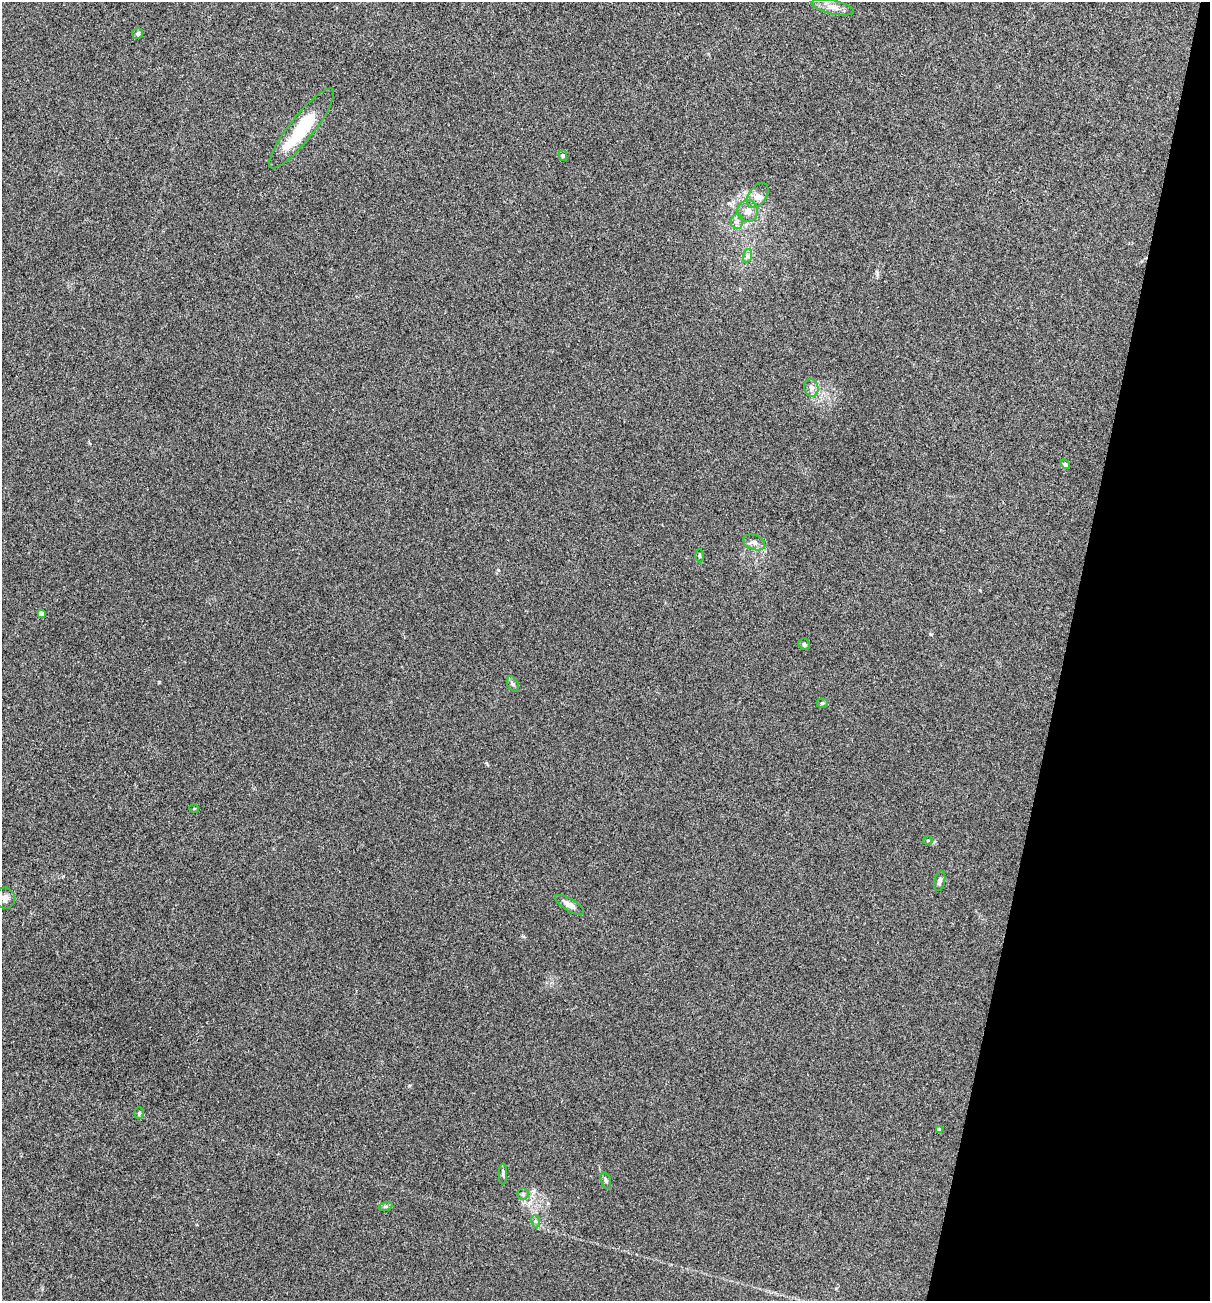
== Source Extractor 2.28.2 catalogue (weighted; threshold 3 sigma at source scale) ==
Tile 8 of 4 x 4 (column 4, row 2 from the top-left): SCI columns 3751-4958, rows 2597-3895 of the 5209 x 5195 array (HDU 1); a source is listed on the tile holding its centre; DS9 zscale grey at full resolution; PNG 1212 x 1303 px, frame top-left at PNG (2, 2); each listed source drawn as its Kron ellipse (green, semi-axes under 4 px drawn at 4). Shown black and unused: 12% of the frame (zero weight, under 3 of 4 exposures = <1% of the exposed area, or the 3 px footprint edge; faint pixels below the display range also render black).
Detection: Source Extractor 2.28.2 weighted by HDU 2 'WHT'; one run over the whole footprint, this tile lists its part. Background 0.12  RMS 0.0065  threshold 0.0294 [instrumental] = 3 sigma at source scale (4.5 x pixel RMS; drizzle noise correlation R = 1.50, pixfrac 1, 0.05/0.05 arcsec/px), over >= 5 px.
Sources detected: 29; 1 inside a brighter listed object's ellipse — not listed separately; the other 28 listed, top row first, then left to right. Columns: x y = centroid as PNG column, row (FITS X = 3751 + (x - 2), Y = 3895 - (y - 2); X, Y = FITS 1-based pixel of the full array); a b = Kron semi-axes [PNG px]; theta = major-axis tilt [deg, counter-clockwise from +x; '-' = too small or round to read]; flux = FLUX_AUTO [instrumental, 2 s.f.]
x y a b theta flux
833 7 21 7 -12 5.3
138 34 5 5 - 1.4
302 128 50 12 52 34
563 156 5 4 - 1
757 196 14 8 54 4.4
748 211 11 10 - 5.2
737 222 7 6 - 2
747 256 7 4 71 1.5
811 388 9 7 -76 3
1065 464 5 4 - 1.6
754 542 11 7 -20 2.9
699 556 7 3 90 0.71
41 613 4 4 - 2.9
804 644 6 5 - 1.1
513 684 8 5 -61 1.5
822 703 6 4 5 0.94
194 809 5 3 - 0.47
928 840 5 4 - 0.71
940 881 10 5 76 1.9
5 898 11 9 -73 3.8
569 905 17 6 -30 4.5
139 1113 6 5 - 0.94
939 1130 4 4 - 2.8
503 1174 10 3 90 1.2
606 1180 8 5 -72 1.3
523 1194 6 5 - 1.2
385 1206 7 3 19 0.96
535 1221 6 4 -70 1.1